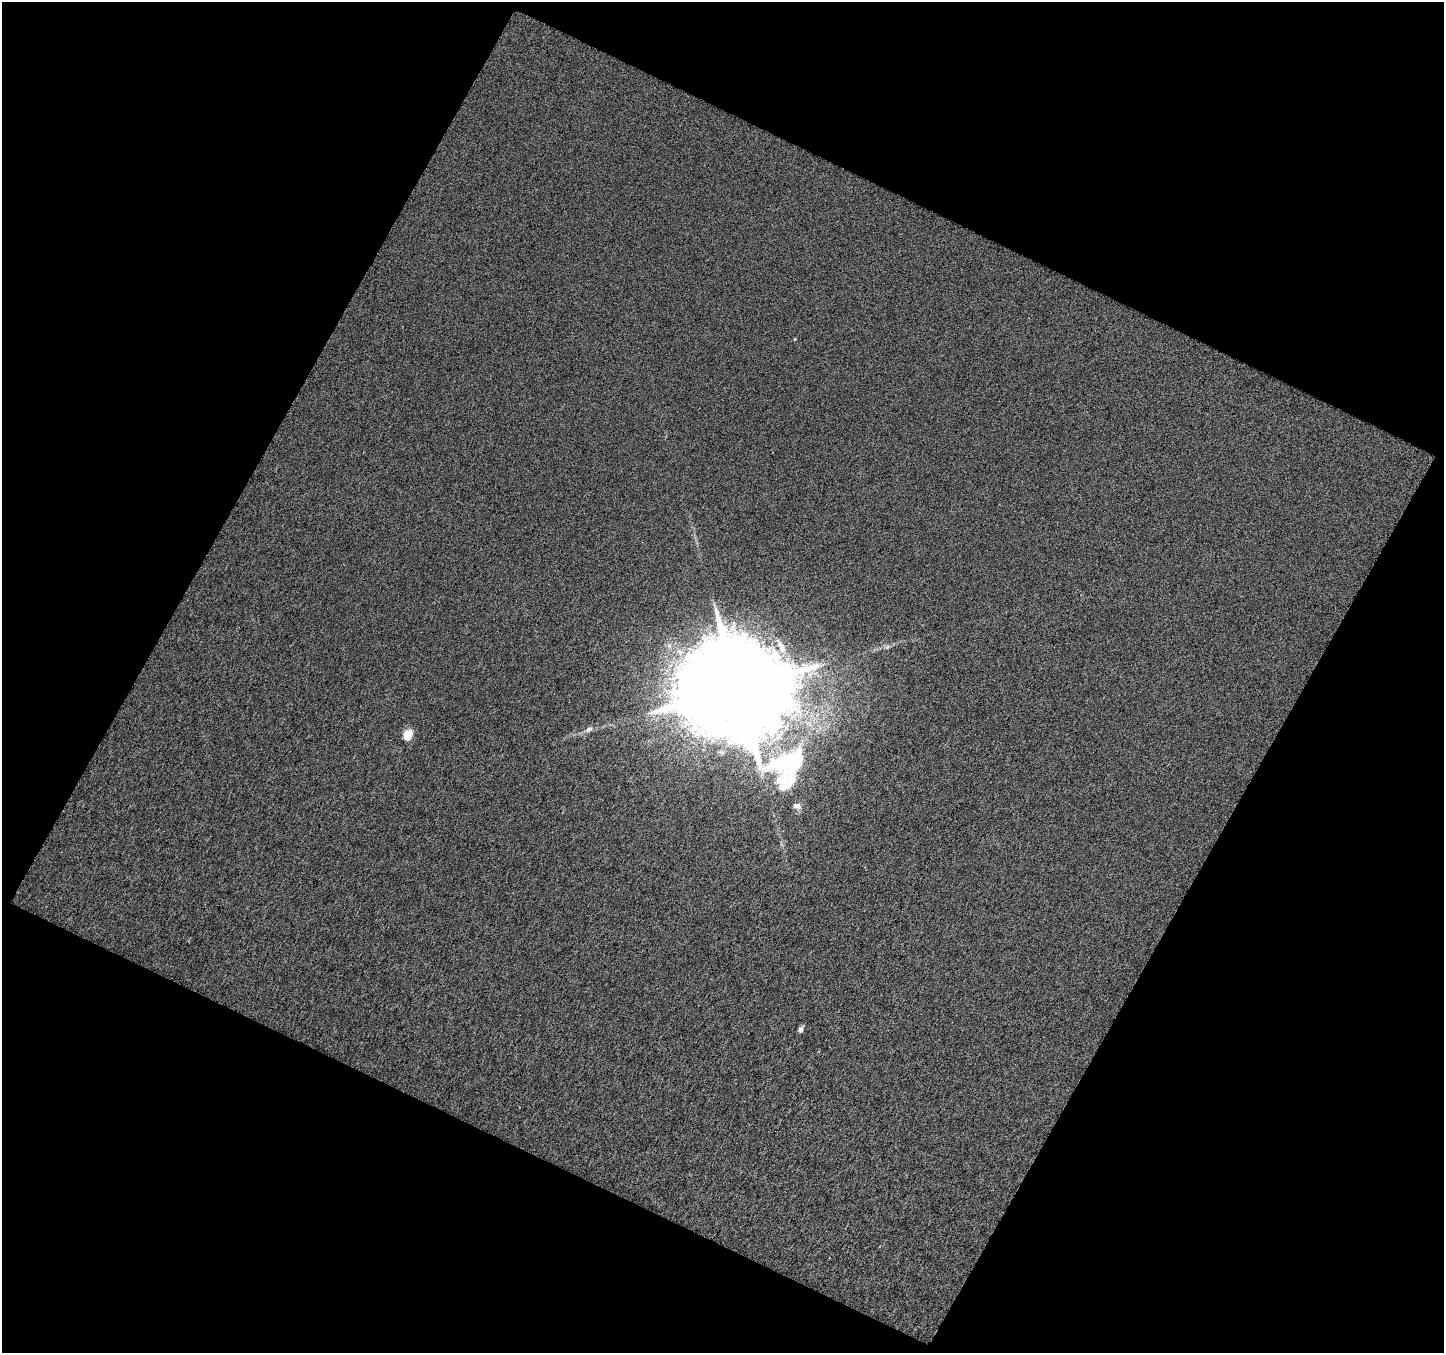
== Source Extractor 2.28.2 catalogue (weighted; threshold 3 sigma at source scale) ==
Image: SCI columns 1086-2527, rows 777-2127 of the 2845 x 2891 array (HDU 1 of 3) = the unmasked area's bounding box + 8 px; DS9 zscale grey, full resolution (1 PNG px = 1 image px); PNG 1446 x 1355 px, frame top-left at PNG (2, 2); no overlay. Shown black and unused: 46% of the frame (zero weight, under 4 of 8 exposures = <1% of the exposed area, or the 3 px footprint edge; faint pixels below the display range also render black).
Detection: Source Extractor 2.28.2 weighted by HDU 2 'WHT'. Background -8.14e-04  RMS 0.11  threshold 0.433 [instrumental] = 3 sigma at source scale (4.09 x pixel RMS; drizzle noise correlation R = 1.36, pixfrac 0.8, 0.0396/0.0396 arcsec/px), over >= 5 px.
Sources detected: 9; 2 inside a brighter listed object's ellipse — not listed separately; the other 7 listed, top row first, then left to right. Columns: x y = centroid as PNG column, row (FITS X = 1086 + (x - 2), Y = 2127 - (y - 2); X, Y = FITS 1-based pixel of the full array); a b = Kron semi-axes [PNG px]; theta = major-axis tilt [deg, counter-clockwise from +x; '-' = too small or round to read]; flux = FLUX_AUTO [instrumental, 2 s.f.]
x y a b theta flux
795 339 4 3 - 7.1
738 688 32 29 -16 240000
589 729 10 6 32 31
408 735 5 5 - 440
790 761 57 28 21 1200
797 806 10 7 -16 40
800 1029 5 4 - 49